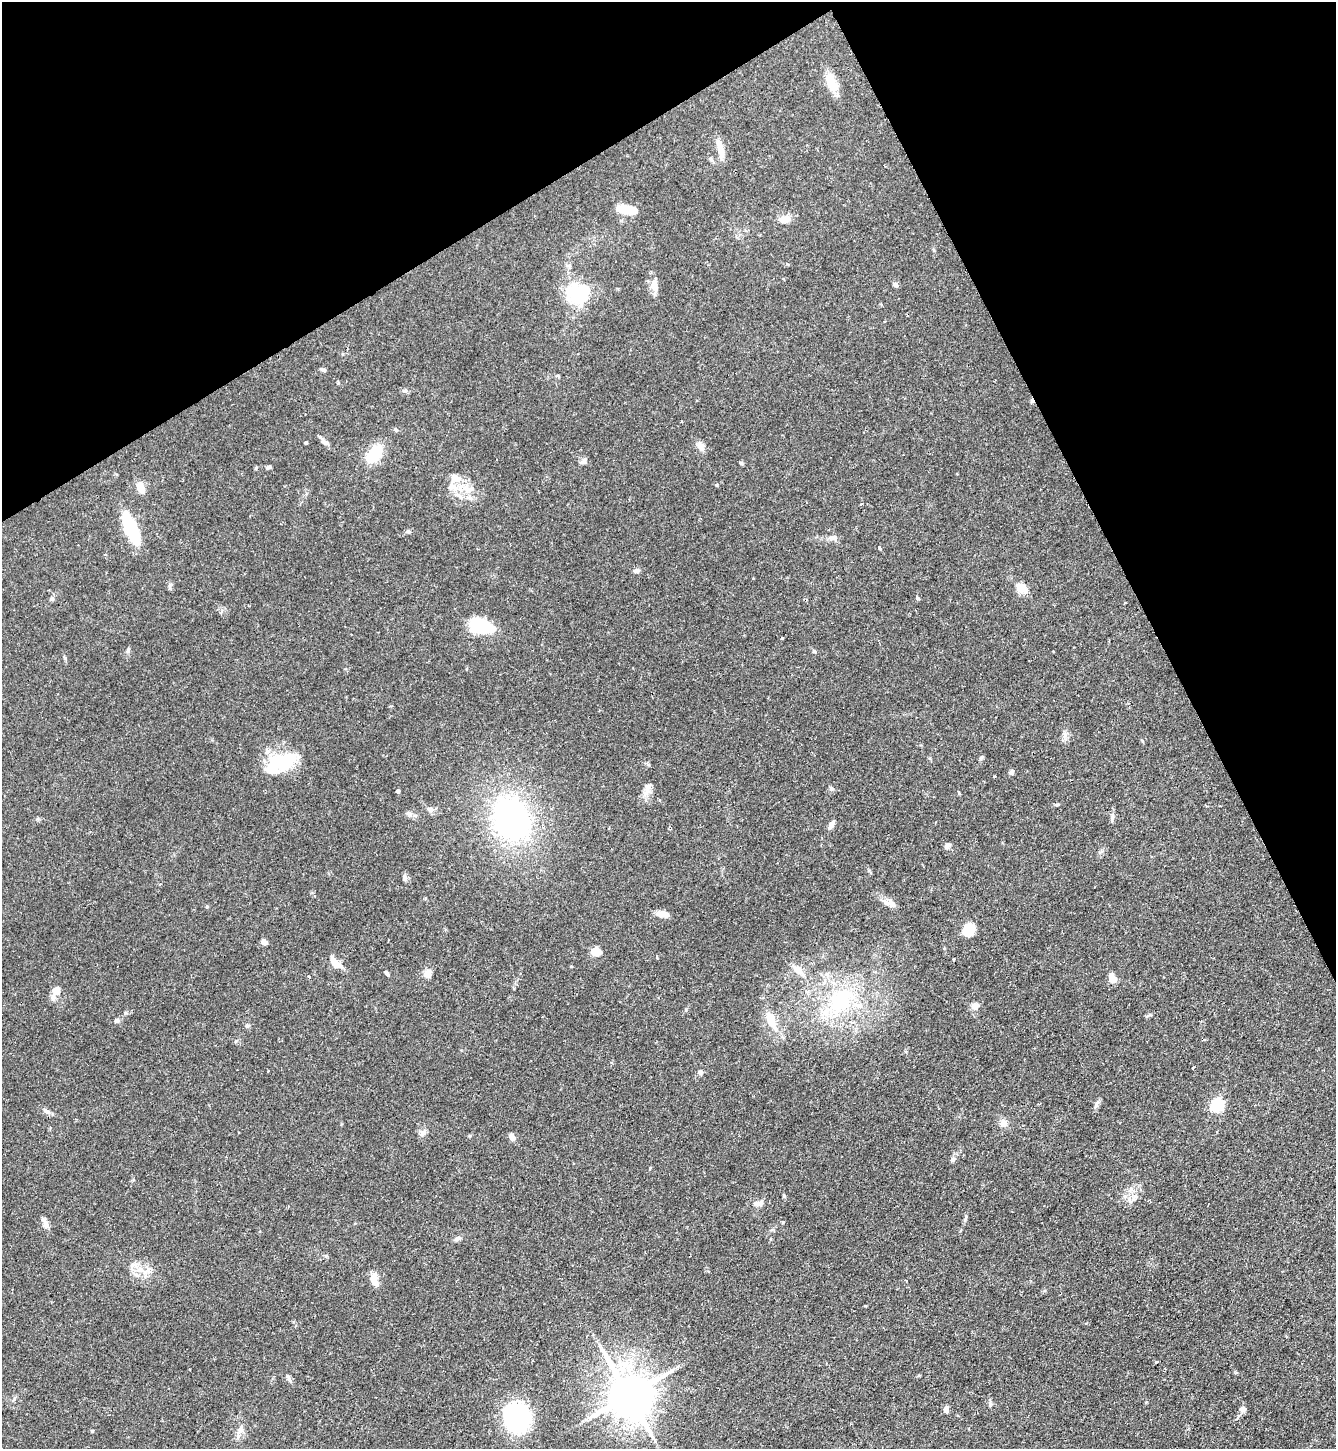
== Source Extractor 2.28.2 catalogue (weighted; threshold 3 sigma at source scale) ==
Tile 3 of 4 x 4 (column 3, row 1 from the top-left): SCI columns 2822-4155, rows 4342-5788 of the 5781 x 5789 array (HDU 1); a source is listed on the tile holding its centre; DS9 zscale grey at full resolution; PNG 1338 x 1451 px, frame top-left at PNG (2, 2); no overlay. Shown black and unused: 24% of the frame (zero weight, under 2 of 3 exposures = <1% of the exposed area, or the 3 px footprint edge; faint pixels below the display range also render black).
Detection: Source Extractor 2.28.2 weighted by HDU 2 'WHT'; one run over the whole footprint, this tile lists its part. Background 0.06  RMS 0.0054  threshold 0.0242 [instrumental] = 3 sigma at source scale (4.5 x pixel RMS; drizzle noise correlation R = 1.50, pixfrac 1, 0.05/0.05 arcsec/px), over >= 5 px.
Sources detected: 94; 2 inside a brighter object's white glare — not listed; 2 inside a brighter listed object's ellipse — not listed separately; the other 90 listed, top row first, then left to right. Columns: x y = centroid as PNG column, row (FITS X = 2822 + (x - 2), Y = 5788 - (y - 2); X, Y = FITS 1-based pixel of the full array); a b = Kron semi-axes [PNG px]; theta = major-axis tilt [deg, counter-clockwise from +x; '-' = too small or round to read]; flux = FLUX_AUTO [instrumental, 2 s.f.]
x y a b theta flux
831 82 26 12 -65 9
720 149 24 7 -78 5.7
625 210 23 9 -15 9
785 219 15 9 3 4.7
895 285 6 5 - 1.8
655 286 19 9 -80 4.5
578 293 25 19 -1 35
323 370 7 4 -16 1
395 429 6 5 - 1
326 442 11 5 -25 1.7
306 443 4 3 - 0.63
701 447 15 8 -53 2.9
374 454 22 12 54 17
584 460 10 5 47 1.4
741 463 5 5 - 0.78
268 467 8 4 19 0.99
256 468 5 4 - 0.59
455 478 14 10 -20 5.3
141 487 13 8 -65 6
466 488 14 8 -63 6
459 496 15 4 -35 2.5
131 528 29 10 -68 38
407 531 8 3 45 0.86
833 538 12 7 -12 2.5
880 548 4 3 - 1.5
637 571 9 6 6 1.5
1021 588 12 9 -35 7.3
917 598 4 3 - 2.1
482 626 24 11 -18 34
782 638 3 3 - 0.94
128 650 7 4 47 0.89
814 651 6 4 -44 0.76
981 758 6 5 - 0.86
281 763 38 18 20 31
1011 772 6 5 - 1.5
831 788 6 5 - 0.94
398 791 4 3 - 1.3
647 791 16 7 72 3.8
1057 804 7 4 9 0.76
430 809 8 7 - 2
1112 816 9 4 -82 1.4
511 819 34 27 -63 140
831 824 10 5 58 2.7
947 846 7 6 - 1.6
405 878 11 5 -85 1.4
890 903 20 7 -21 3.8
207 906 5 3 - 0.49
662 914 16 7 -10 4
969 930 10 8 83 15
264 942 5 5 - 3.3
595 951 13 10 -10 4.2
657 956 4 3 - 0.49
954 959 3 2 - 0.69
335 963 15 7 -48 7
798 970 13 7 -41 5.1
387 973 5 4 - 0.98
427 974 6 5 - 7.8
309 976 3 3 - 0.87
1112 978 11 7 -64 5
56 991 11 10 - 4.8
841 1000 38 31 54 44
976 1006 8 7 - 2.7
771 1019 19 9 -67 11
117 1020 7 6 - 1.4
247 1026 5 5 - 1
1193 1068 3 3 - 0.73
700 1072 5 5 - 2
1096 1104 15 4 64 1.4
1217 1105 16 14 62 13
47 1111 12 5 -35 2
1003 1123 9 8 - 3.5
422 1133 7 4 72 1.4
512 1137 8 5 -65 3
953 1159 8 6 47 1.4
650 1168 4 3 - 1.1
784 1196 6 4 88 0.67
758 1203 17 7 4 3
965 1218 10 4 66 1.1
45 1222 15 6 -65 2.5
783 1222 4 3 - 0.48
458 1238 9 6 28 1.5
140 1269 10 8 -46 4.4
373 1278 15 10 72 4.3
289 1378 14 4 -65 1.3
629 1395 13 11 -56 2300
946 1409 6 5 - 2.4
1243 1409 7 6 - 2.6
517 1417 26 24 -47 68
240 1430 10 8 63 2.7
92 1431 4 4 - 0.5
Unlisted compact peaks at least as high as the median listed source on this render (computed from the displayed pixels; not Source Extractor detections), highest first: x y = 717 485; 1150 1015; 959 793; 865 1306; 990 1404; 65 658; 686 1009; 236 1041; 125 1013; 405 391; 571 966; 1065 735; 869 871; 994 776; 409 813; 37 819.